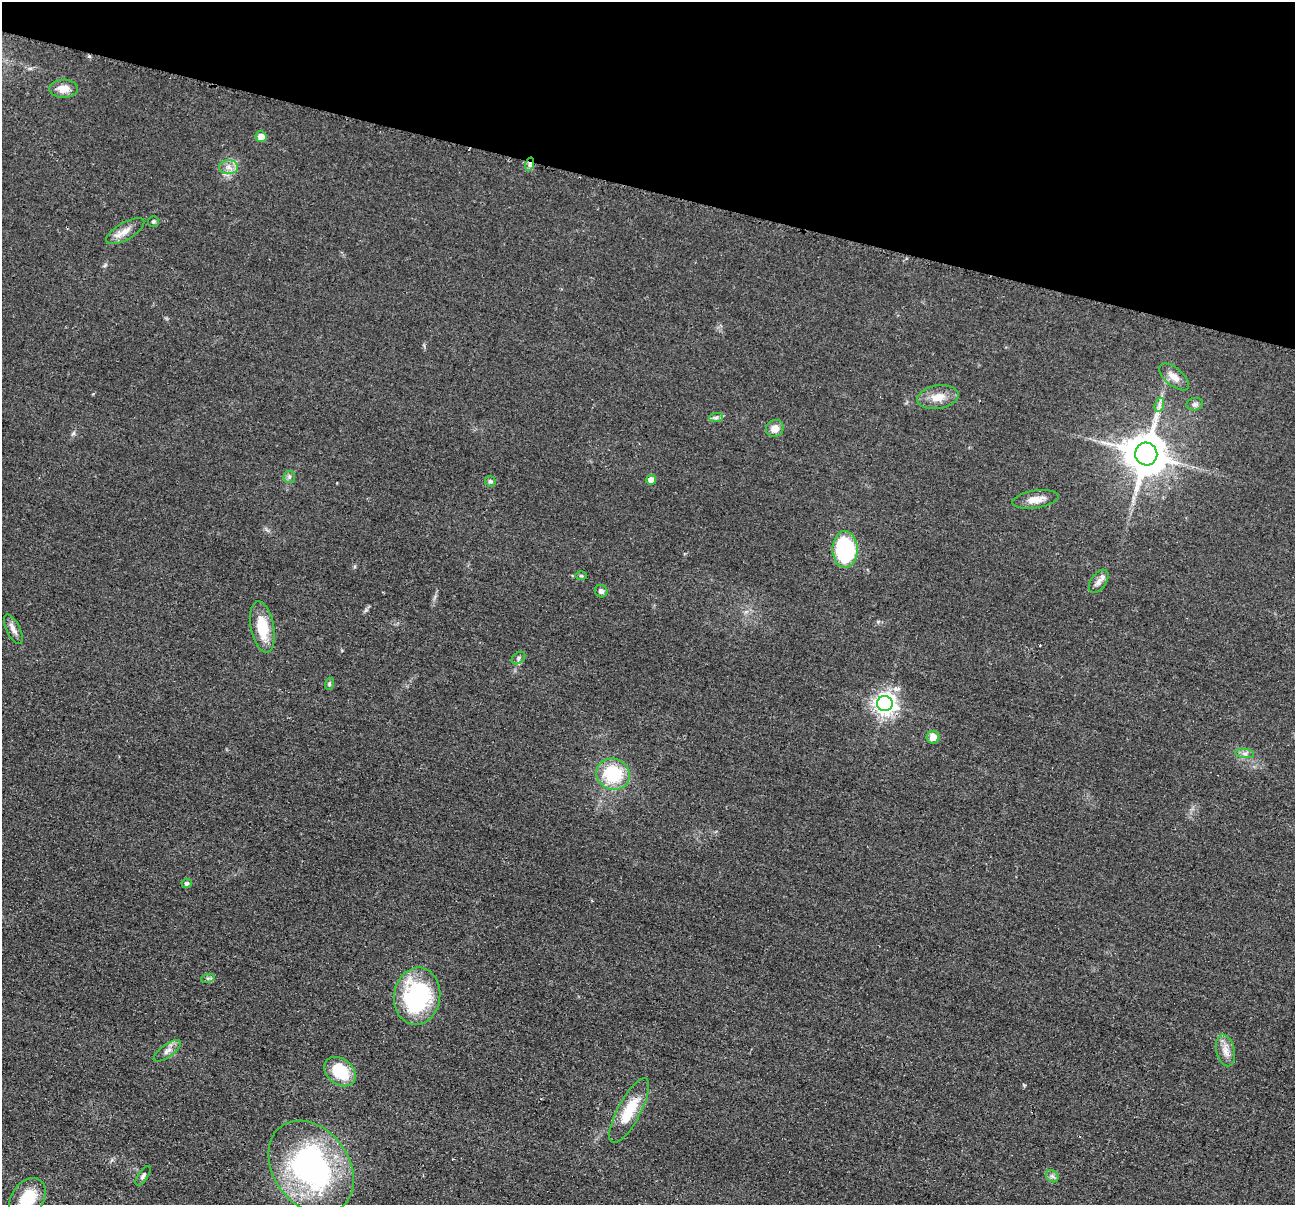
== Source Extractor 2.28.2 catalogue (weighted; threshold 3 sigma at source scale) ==
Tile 2 of 4 x 4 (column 2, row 1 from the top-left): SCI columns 1304-2596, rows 3869-5071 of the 5193 x 5209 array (HDU 1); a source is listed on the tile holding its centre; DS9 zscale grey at full resolution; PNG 1297 x 1207 px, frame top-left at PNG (2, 2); each listed source drawn as its Kron ellipse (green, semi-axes under 4 px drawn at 4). Shown black and unused: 16% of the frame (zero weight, under 2 of 3 exposures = <1% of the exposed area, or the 3 px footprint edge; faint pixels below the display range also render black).
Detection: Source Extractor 2.28.2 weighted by HDU 2 'WHT'; one run over the whole footprint, this tile lists its part. Background 0.0456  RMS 0.0085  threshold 0.0382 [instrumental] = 3 sigma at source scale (4.5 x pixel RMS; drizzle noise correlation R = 1.50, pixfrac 1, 0.05/0.05 arcsec/px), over >= 5 px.
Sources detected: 40; all 40 listed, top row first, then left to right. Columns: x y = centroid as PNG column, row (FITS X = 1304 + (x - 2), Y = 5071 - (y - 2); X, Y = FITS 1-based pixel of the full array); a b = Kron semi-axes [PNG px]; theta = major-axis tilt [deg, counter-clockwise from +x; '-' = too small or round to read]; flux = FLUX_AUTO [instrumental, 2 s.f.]
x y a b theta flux
64 89 14 9 2 8.7
261 137 5 5 - 8.5
530 164 7 4 72 2.1
229 167 9 7 -1 4.9
153 221 5 5 - 1.6
125 231 21 8 29 8.2
1174 377 18 9 -40 7.7
938 397 21 11 9 11
1195 404 8 6 15 2.3
1159 405 7 4 72 2.5
716 418 7 4 1 1.9
775 428 9 8 - 7.8
1146 454 11 11 - 3100
289 477 6 5 - 2
651 480 5 4 - 7.8
490 481 6 5 - 1.7
1035 499 23 8 9 9.5
845 549 18 12 90 100
581 576 6 4 -2 1.1
1099 581 13 7 56 4.7
601 591 6 6 - 2.9
262 627 26 11 -79 24
13 629 16 7 -64 4.9
518 658 7 5 38 2
329 684 6 4 73 1
885 704 8 7 - 530
933 737 6 6 - 9.2
1245 753 9 4 -8 2.5
613 774 17 15 -25 43
187 883 5 4 - 2.7
208 978 7 4 17 1.5
417 996 29 23 82 98
1225 1050 16 9 -76 7.5
167 1051 16 6 36 4.6
340 1072 17 12 -38 30
629 1111 36 11 62 28
311 1167 50 38 -54 200
143 1176 11 5 56 2.3
1052 1176 7 5 -44 2.3
27 1198 22 16 55 31
Overlapping masked pixels (flux is a lower limit): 1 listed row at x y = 530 164
Isophote crosses this tile's border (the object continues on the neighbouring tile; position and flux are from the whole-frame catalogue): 1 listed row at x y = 27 1198